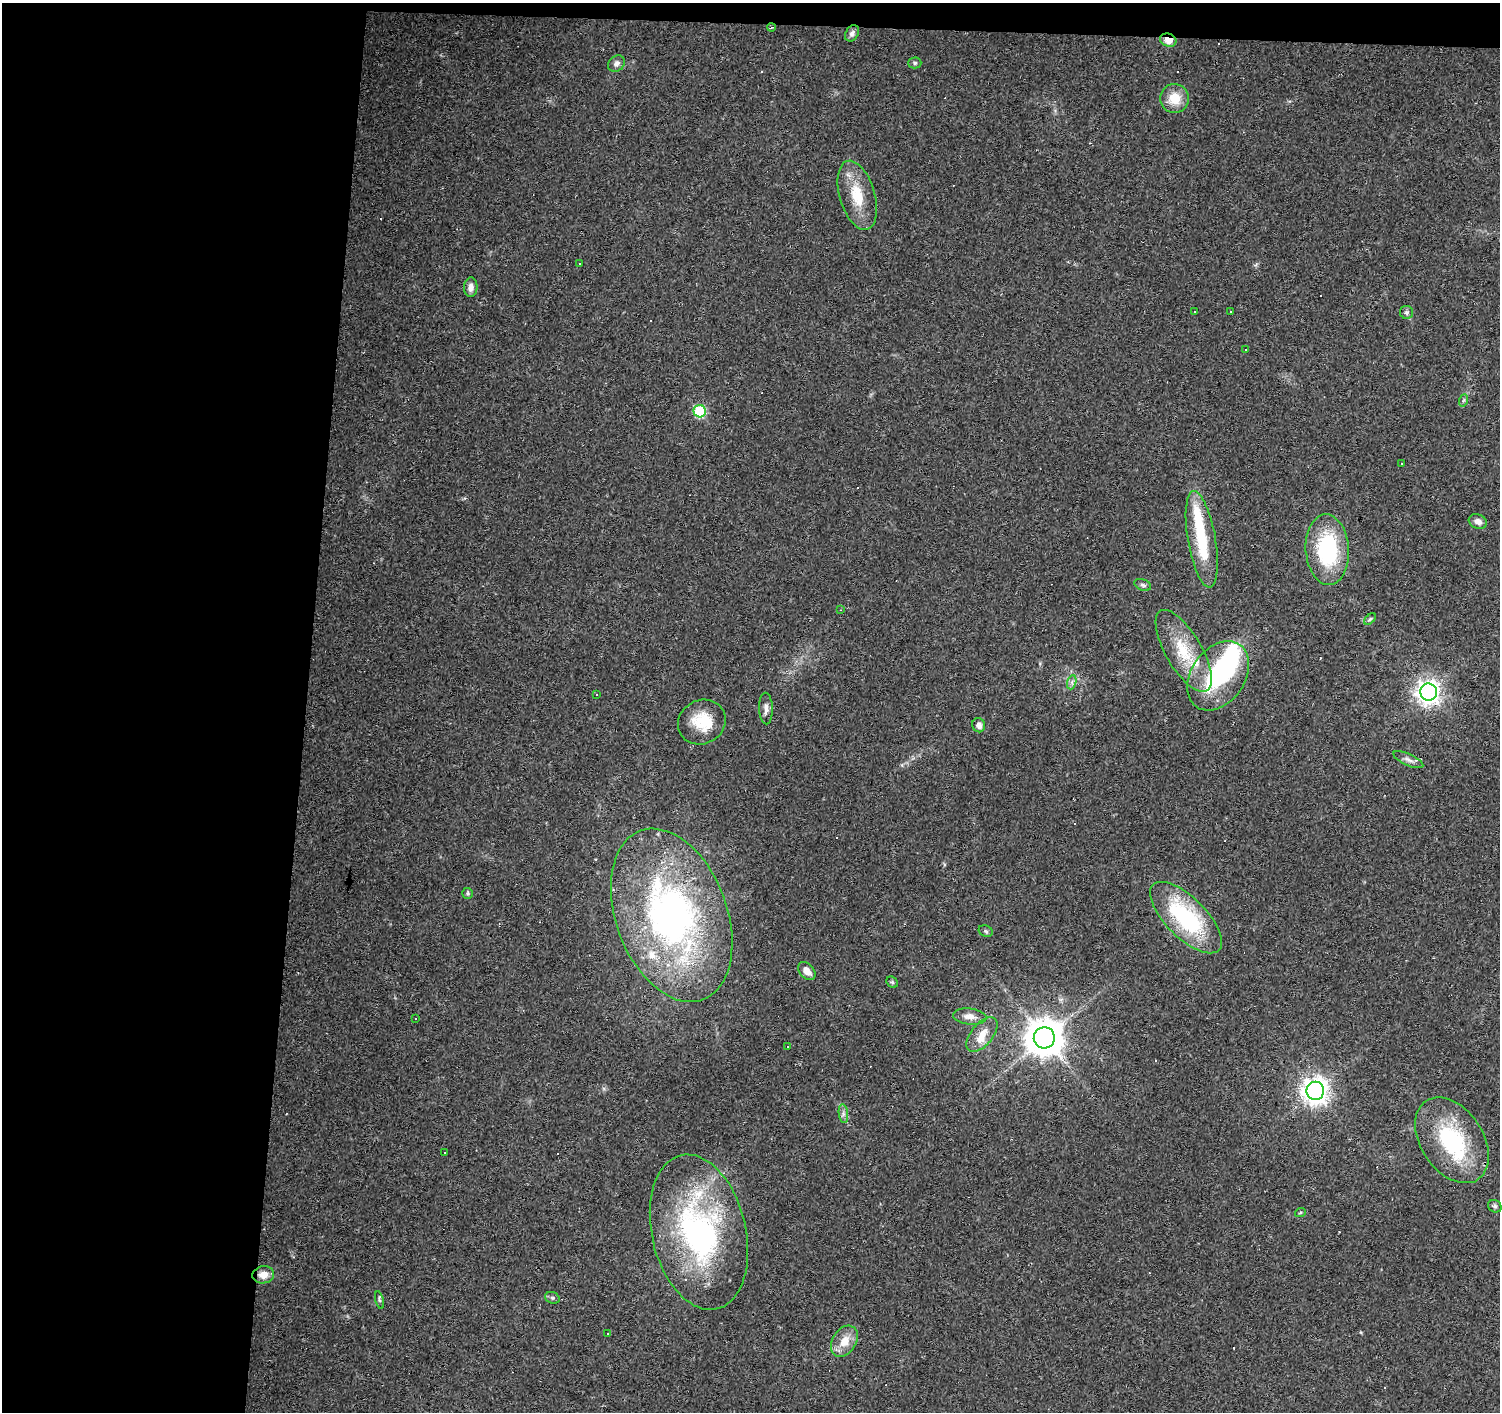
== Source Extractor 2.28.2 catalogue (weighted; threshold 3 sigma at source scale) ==
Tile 1 of 3 x 3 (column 1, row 1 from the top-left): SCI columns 5-1502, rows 3100-4509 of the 4497 x 4734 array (HDU 1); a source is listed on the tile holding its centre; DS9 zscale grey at full resolution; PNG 1502 x 1414 px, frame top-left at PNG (2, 3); each listed source drawn as its Kron ellipse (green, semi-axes under 4 px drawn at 4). Shown black and unused: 22% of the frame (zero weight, under 2 of 3 exposures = <1% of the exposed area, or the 3 px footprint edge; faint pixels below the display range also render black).
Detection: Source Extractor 2.28.2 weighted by HDU 2 'WHT'; one run over the whole footprint, this tile lists its part. Background 0.0299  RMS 0.0048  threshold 0.0214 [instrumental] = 3 sigma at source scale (4.5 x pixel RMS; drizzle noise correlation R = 1.50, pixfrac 1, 0.0396/0.0396 arcsec/px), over >= 5 px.
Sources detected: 91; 4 inside a brighter object's white glare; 28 cosmic-ray / hot-pixel residue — neither listed nor drawn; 5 inside a brighter listed object's ellipse — not listed separately; the other 54 listed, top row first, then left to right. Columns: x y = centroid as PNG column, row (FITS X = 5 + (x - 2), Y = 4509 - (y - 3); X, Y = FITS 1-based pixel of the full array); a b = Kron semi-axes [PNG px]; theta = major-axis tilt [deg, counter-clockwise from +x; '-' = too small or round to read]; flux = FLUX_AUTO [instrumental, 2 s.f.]
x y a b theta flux
771 28 4 3 - 0.46
852 33 9 6 56 1.7
1168 40 8 6 -20 5.8
915 63 6 5 - 0.92
616 64 9 7 40 2
1174 98 14 14 - 9.7
857 195 36 17 -74 16
579 263 3 2 - 0.83
471 287 10 6 87 2.7
1195 311 3 2 - 0.44
1230 312 2 2 - 0.39
1406 312 6 6 - 1.2
1245 350 3 3 - 7.7
1464 400 6 4 70 0.77
700 411 6 6 - 38
1402 464 3 3 - 2
1478 521 9 7 -22 2.8
1202 539 49 14 -80 28
1327 550 35 21 -86 46
1143 585 8 5 -22 1.3
840 610 4 2 - 0.33
1370 619 7 4 45 0.84
1184 651 46 18 -60 23
1218 676 38 27 55 50
1072 682 7 4 72 1.2
1429 692 8 8 - 350
597 694 3 2 - 0.36
766 708 16 7 -88 2.7
702 722 24 22 29 16
979 725 7 6 - 2.6
1408 760 16 5 -24 2.3
467 893 5 5 - 0.74
672 915 90 55 -70 190
1186 918 46 20 -45 55
986 931 7 5 -23 0.81
807 971 10 7 -48 3.8
892 982 6 5 - 0.72
970 1016 17 8 -6 4.3
415 1018 3 3 - 2.1
982 1035 20 10 50 7.2
1044 1038 10 10 - 1200
788 1047 3 3 - 1
1315 1091 9 9 - 450
843 1114 9 4 -82 1.6
1452 1140 47 31 -56 47
444 1152 3 3 - 0.76
1495 1206 7 6 - 1
1300 1213 5 3 - 0.53
699 1232 79 47 -77 120
263 1275 11 8 8 4.5
552 1298 7 5 -20 1
379 1300 9 4 -75 0.91
608 1334 3 2 - 0.57
844 1341 17 11 57 7.6
Overlapping masked pixels (flux is a lower limit): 2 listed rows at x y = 1168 40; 263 1275